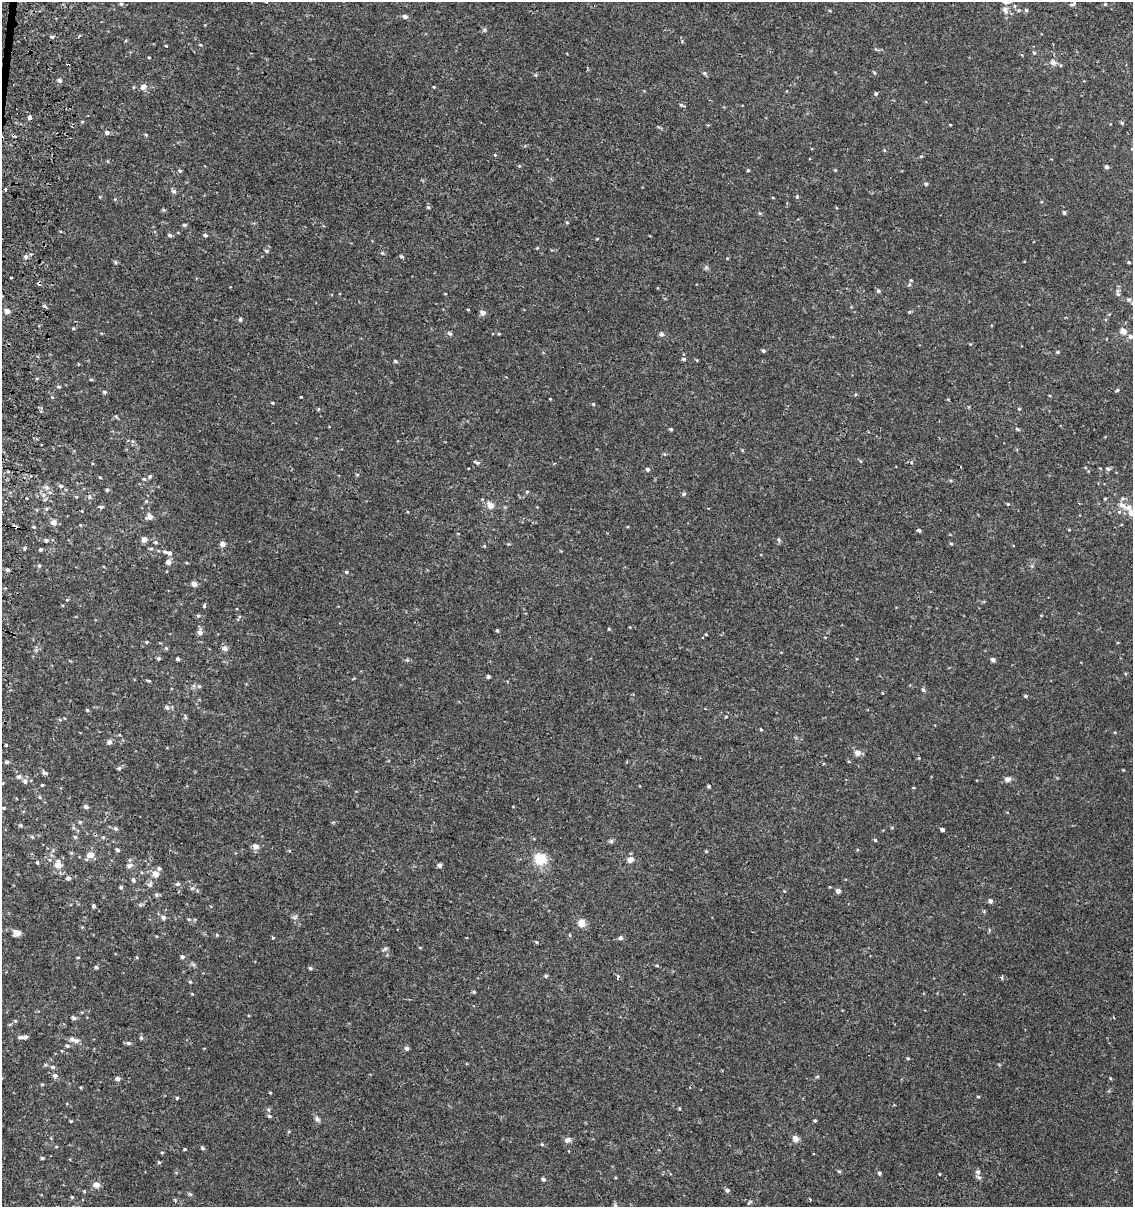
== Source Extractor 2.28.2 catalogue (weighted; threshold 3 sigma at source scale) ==
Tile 11 of 4 x 4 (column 3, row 3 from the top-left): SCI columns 2530-3660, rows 1243-2447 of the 5119 x 4893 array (HDU 1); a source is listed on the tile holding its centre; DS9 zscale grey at full resolution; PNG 1135 x 1209 px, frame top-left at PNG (2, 2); no overlay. Shown black and unused: <1% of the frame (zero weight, under 2 of 3 exposures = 3% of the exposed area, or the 3 px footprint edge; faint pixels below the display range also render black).
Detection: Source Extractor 2.28.2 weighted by HDU 2 'WHT'; one run over the whole footprint, this tile lists its part. Background 0.00112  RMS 0.0027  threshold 0.0119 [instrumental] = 3 sigma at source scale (4.5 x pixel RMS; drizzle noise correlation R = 1.50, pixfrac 1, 0.0396/0.0396 arcsec/px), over >= 5 px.
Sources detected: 287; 3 cosmic-ray / hot-pixel residue — not listed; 8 inside a brighter listed object's ellipse — not listed separately; the other 276 listed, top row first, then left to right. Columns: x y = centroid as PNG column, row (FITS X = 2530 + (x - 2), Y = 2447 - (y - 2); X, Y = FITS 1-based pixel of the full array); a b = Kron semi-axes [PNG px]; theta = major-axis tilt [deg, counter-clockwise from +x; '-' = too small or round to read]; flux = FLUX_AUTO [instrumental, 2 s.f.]
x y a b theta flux
266 2 3 3 - 0.22
121 4 4 4 - 0.37
1073 4 9 4 36 0.46
1105 4 4 4 - 0.22
1005 10 10 7 -59 1.2
1026 10 5 4 - 0.45
830 11 5 3 - 0.22
405 16 7 5 -17 0.66
485 30 6 4 90 0.39
52 37 5 5 - 0.44
166 46 3 3 - 0.21
1034 53 6 4 -61 0.35
1022 55 5 3 - 0.21
149 57 4 2 - 0.2
1053 62 6 5 - 1.4
704 73 6 5 - 0.44
874 73 5 4 - 0.3
535 75 5 4 - 0.29
60 80 5 4 - 0.84
143 87 9 6 41 1.3
434 87 3 3 - 0.21
876 94 5 4 - 0.36
682 105 7 3 -24 0.38
29 118 4 3 - 7.3
82 122 5 3 - 0.24
1122 123 5 5 - 0.38
950 125 4 2 - 0.18
107 132 5 5 - 0.9
146 135 5 4 - 0.3
495 155 4 3 - 0.22
921 156 6 3 18 0.27
1106 167 4 4 - 0.81
748 170 4 3 - 0.3
835 170 4 3 - 0.24
180 171 5 5 - 0.44
926 184 5 4 - 0.44
5 189 3 3 - 0.32
173 191 8 5 -42 0.57
100 197 5 3 - 0.2
797 197 5 4 - 0.34
428 207 5 5 - 0.38
164 210 5 5 - 0.32
1064 212 4 4 - 0.51
759 213 5 3 - 0.26
567 222 4 4 - 0.28
184 225 5 3 - 0.47
170 235 5 4 - 0.58
205 235 3 3 - 0.99
537 248 3 3 - 0.21
266 251 5 4 - 0.49
382 253 5 4 - 0.34
401 256 5 4 - 0.39
26 257 5 5 - 0.75
727 258 3 3 - 0.25
115 262 6 4 -50 0.35
1129 262 4 3 - 0.35
706 268 7 4 -1 0.44
11 277 3 3 - 0.47
39 284 3 3 - 3
909 284 7 5 60 0.52
878 291 5 5 - 0.42
1118 294 6 6 - 0.56
1129 299 6 6 - 0.51
44 306 5 4 - 0.48
468 310 4 3 - 0.19
7 311 4 4 - 1.8
909 312 5 4 - 0.27
483 313 5 4 - 1.4
240 319 5 4 - 0.48
73 328 5 4 - 0.32
1123 331 5 5 - 2.2
450 334 6 4 -46 0.47
499 334 4 3 - 0.25
661 334 6 6 - 0.63
1130 337 6 6 - 0.89
970 344 5 4 - 0.23
763 351 4 4 - 0.53
1057 352 4 3 - 0.37
38 356 4 3 - 0.48
683 359 5 4 - 0.49
395 361 5 4 - 0.38
59 387 5 4 - 0.35
1117 390 5 3 - 0.35
105 392 5 4 - 0.41
52 397 4 4 - 0.22
301 397 3 2 - 0.18
272 403 4 4 - 0.24
593 404 5 4 - 0.29
318 409 4 4 - 0.3
1019 409 4 4 - 0.23
671 429 4 4 - 0.39
1017 429 6 4 -26 0.34
133 441 6 4 16 0.34
477 463 6 4 -16 0.53
647 469 5 4 - 0.7
1108 469 6 5 - 0.62
150 476 6 5 - 0.44
100 477 4 3 - 0.22
144 479 5 3 - 0.29
951 480 5 4 - 0.32
61 486 6 5 - 0.53
46 487 8 7 - 1
107 490 5 4 - 0.37
527 492 4 4 - 0.29
684 494 5 5 - 0.55
43 495 7 6 - 0.88
76 497 4 4 - 0.28
89 497 5 5 - 0.46
26 498 3 3 - 0.52
1105 499 4 3 - 0.27
146 501 5 4 - 0.33
1008 504 4 4 - 0.22
490 505 10 8 -53 1.7
101 507 5 4 - 0.54
1128 507 11 8 22 1.7
150 517 7 6 - 1.3
54 523 8 8 - 1.1
34 527 4 3 - 0.35
1069 529 5 3 - 0.21
919 530 4 3 - 0.99
144 539 4 4 - 2.1
46 540 6 5 - 0.55
778 540 6 6 - 0.49
156 542 5 5 - 0.44
222 544 5 4 - 1.5
951 544 5 3 - 0.29
484 546 4 3 - 0.2
25 548 4 4 - 0.38
151 549 5 3 - 0.32
41 550 4 4 - 0.49
169 553 7 6 - 0.75
168 562 5 5 - 1.2
39 566 5 4 - 0.41
8 570 4 4 - 0.59
346 572 5 4 - 0.33
194 584 4 4 - 2
67 600 5 3 - 0.21
204 606 3 3 - 0.97
198 616 5 4 - 0.34
608 629 3 3 - 0.38
497 630 4 3 - 0.35
200 632 6 5 - 1.2
706 634 4 3 - 0.21
147 642 4 4 - 0.28
166 648 5 4 - 0.27
224 648 6 6 - 1
158 658 4 4 - 0.4
178 659 4 3 - 0.54
407 660 5 5 - 0.36
993 660 4 4 - 0.88
488 677 4 3 - 0.62
149 681 4 3 - 0.38
199 686 5 5 - 0.42
923 690 5 4 - 0.47
1026 696 5 4 - 0.4
167 708 6 5 - 0.77
87 710 4 4 - 0.32
185 717 8 3 -77 0.31
761 729 4 3 - 0.29
109 742 5 4 - 1.2
6 745 4 3 - 0.25
857 753 8 8 - 1.4
919 758 3 3 - 0.21
7 762 4 4 - 0.63
119 768 6 5 - 0.47
1123 770 3 3 - 0.19
44 773 8 5 -10 0.56
18 777 7 5 26 0.58
1007 779 8 6 3 1.1
25 781 7 6 - 0.93
42 785 3 3 - 0.28
914 788 4 2 - 0.27
40 797 5 3 - 0.27
86 807 5 4 - 0.78
4 808 5 3 - 0.34
80 822 4 4 - 0.34
21 825 5 4 - 0.35
115 828 5 5 - 0.49
942 829 4 3 - 1.2
75 837 5 4 - 0.38
103 837 5 4 - 0.33
875 840 4 4 - 0.35
611 841 6 6 - 0.47
256 846 9 7 -6 1.1
118 850 4 4 - 0.56
706 851 4 4 - 0.22
71 853 5 4 - 0.32
91 855 6 6 - 2.4
540 859 14 13 - 5.7
630 859 8 7 - 1.3
130 860 6 3 -71 0.32
37 862 5 4 - 0.32
58 865 9 8 - 1.9
439 865 5 4 - 0.94
129 866 7 6 - 0.9
159 869 5 5 - 0.54
156 874 6 6 - 2
68 878 5 5 - 0.69
133 880 6 5 - 0.53
177 884 6 5 - 0.5
150 885 7 6 - 0.67
121 887 4 4 - 0.45
192 888 6 5 - 0.5
838 891 4 4 - 1.2
156 895 6 6 - 0.48
990 901 5 5 - 0.65
140 905 6 5 - 0.41
94 906 4 3 - 0.63
163 917 6 5 - 0.81
295 917 8 5 25 0.56
188 919 5 3 - 0.29
581 923 8 8 - 2.3
17 933 7 6 - 1.8
217 935 5 4 - 0.29
273 937 3 3 - 0.46
620 938 6 5 - 0.59
537 942 4 4 - 0.27
385 949 8 4 28 0.47
78 957 4 2 - 0.22
137 957 4 4 - 0.25
182 957 5 4 - 0.64
657 965 5 3 - 0.26
96 967 4 4 - 0.4
310 968 5 4 - 0.4
546 976 4 4 - 0.43
1002 978 5 3 - 0.34
190 982 4 4 - 0.26
474 992 5 4 - 0.33
192 994 4 4 - 0.2
74 1018 7 5 -22 0.55
15 1021 5 4 - 0.3
10 1024 5 3 - 0.28
20 1037 5 4 - 0.61
25 1037 5 4 - 0.73
141 1038 5 4 - 0.43
76 1041 8 6 -3 0.93
128 1043 7 5 -14 0.5
67 1046 6 4 -11 0.51
407 1048 4 4 - 0.8
908 1058 4 3 - 0.3
45 1065 5 5 - 0.37
53 1067 6 4 0 0.48
55 1076 4 4 - 1.9
817 1077 5 3 - 0.27
1110 1078 4 3 - 0.21
118 1079 5 4 - 1
270 1093 4 3 - 0.19
978 1097 4 3 - 0.23
177 1098 4 3 - 0.32
679 1108 3 3 - 0.26
268 1109 6 5 - 0.43
269 1116 5 4 - 0.46
317 1119 9 6 -53 0.7
815 1120 4 3 - 0.33
71 1121 4 4 - 0.23
796 1138 8 7 - 1.3
567 1140 8 7 - 0.92
542 1144 5 4 - 0.29
202 1148 4 4 - 0.5
184 1150 3 3 - 0.39
162 1152 5 3 - 0.22
813 1154 3 2 - 0.35
42 1158 4 3 - 0.42
159 1162 5 3 - 0.28
839 1171 5 4 - 0.38
978 1172 6 5 - 0.62
879 1173 4 4 - 0.61
940 1174 3 2 - 0.18
543 1179 4 4 - 0.61
96 1185 7 7 - 1.6
727 1190 5 4 - 0.72
190 1194 5 5 - 0.42
72 1197 4 4 - 0.28
810 1199 3 2 - 0.39
749 1202 10 2 45 0.29
615 1205 5 5 - 0.39
Overlapping masked pixels (flux is a lower limit): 1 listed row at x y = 39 284
Isophote crosses this tile's border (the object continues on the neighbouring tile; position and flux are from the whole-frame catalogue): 1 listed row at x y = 266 2